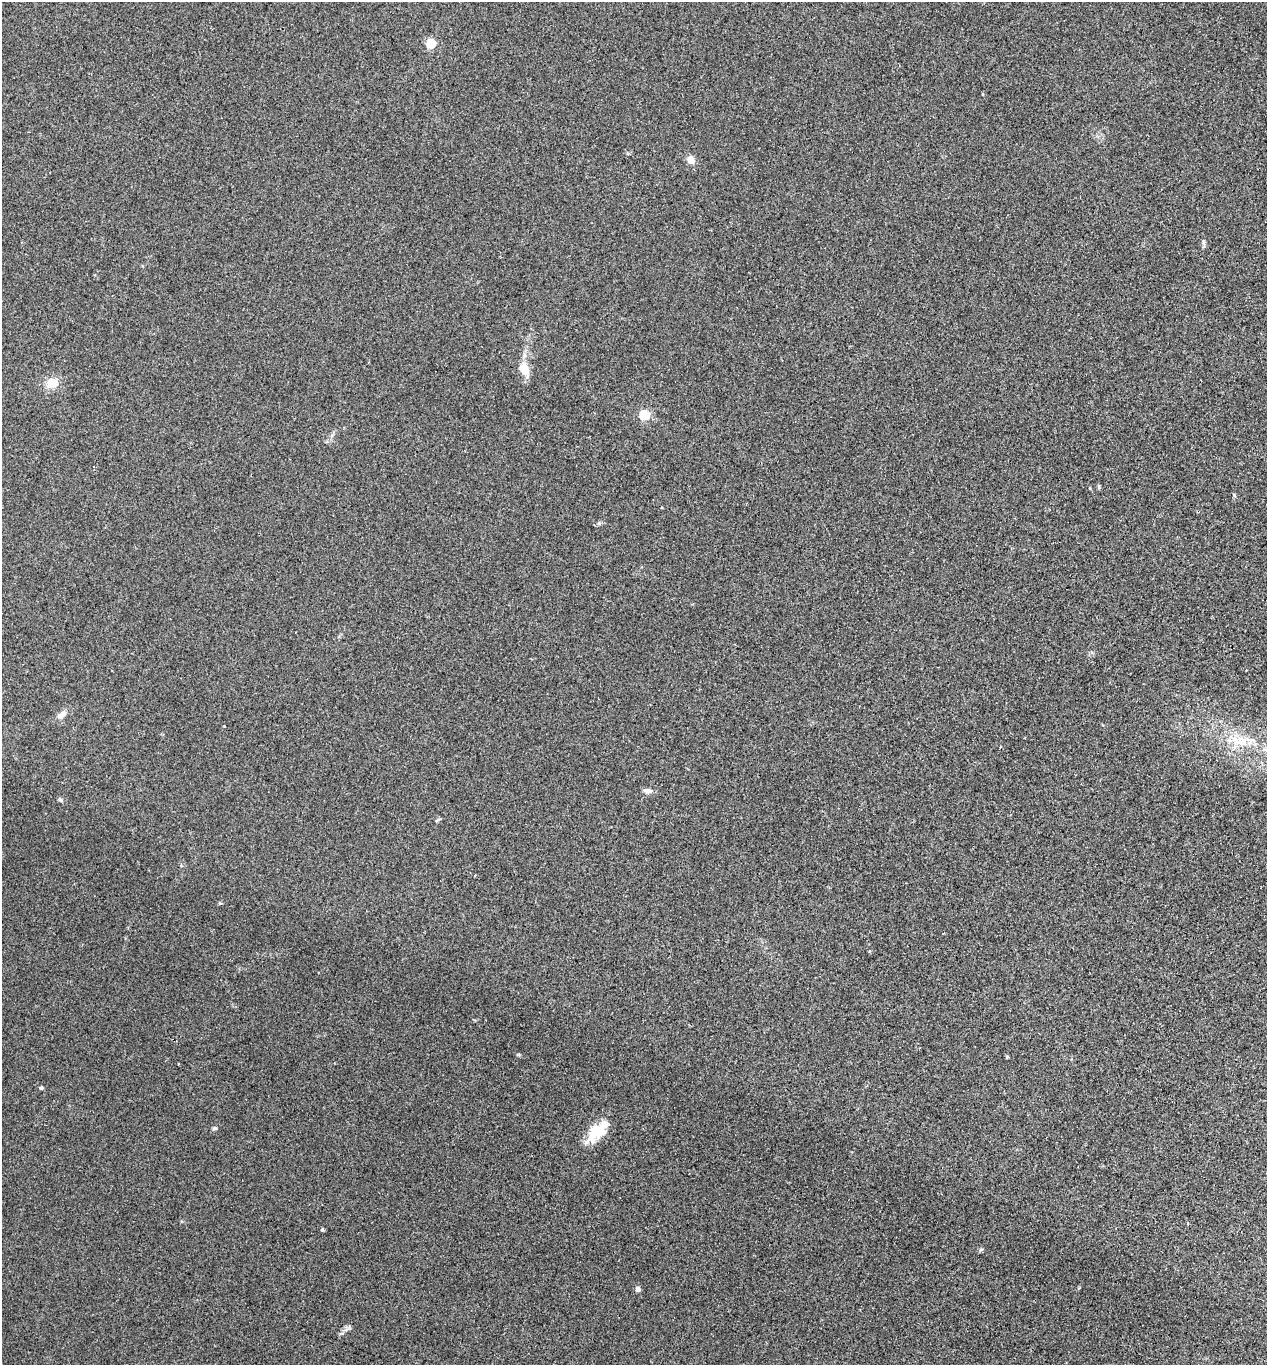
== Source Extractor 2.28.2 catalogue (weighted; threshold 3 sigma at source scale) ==
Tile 6 of 4 x 4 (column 2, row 2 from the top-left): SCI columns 1457-2721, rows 2750-4112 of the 5573 x 5497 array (HDU 1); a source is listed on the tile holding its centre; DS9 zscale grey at full resolution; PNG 1269 x 1367 px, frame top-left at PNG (2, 2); no overlay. Shown black and unused: <1% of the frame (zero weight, under 2 of 3 exposures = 3% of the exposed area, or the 3 px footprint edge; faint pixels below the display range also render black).
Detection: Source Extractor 2.28.2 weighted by HDU 2 'WHT'; one run over the whole footprint, this tile lists its part. Background 0.0226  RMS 0.0068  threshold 0.0306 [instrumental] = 3 sigma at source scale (4.5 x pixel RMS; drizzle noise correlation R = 1.50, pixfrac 1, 0.05/0.05 arcsec/px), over >= 5 px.
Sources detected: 20; all 20 listed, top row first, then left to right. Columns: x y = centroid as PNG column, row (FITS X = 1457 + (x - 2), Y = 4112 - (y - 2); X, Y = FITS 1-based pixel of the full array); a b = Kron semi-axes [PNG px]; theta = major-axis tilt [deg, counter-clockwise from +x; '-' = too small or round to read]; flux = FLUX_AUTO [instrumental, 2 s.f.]
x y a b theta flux
431 43 5 5 - 41
690 159 6 6 - 6.1
1203 243 10 4 -79 1.3
524 355 7 4 -72 1.4
524 369 10 8 -65 12
52 383 14 11 13 8.6
644 415 5 5 - 40
62 714 11 7 42 3.7
1235 739 14 7 -28 6.6
1250 743 10 3 69 1.5
647 791 12 6 -3 2.4
60 799 7 4 -52 1
438 819 8 2 21 0.73
220 903 5 4 - 0.72
41 1088 5 4 - 0.92
214 1128 6 4 4 1
598 1131 32 15 44 18
322 1229 5 4 - 0.85
981 1249 6 4 19 0.86
638 1289 4 4 - 3.7
Unlisted compact peaks at least as high as the median listed source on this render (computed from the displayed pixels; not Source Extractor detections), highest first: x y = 599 523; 1234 495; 1007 1057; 224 726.